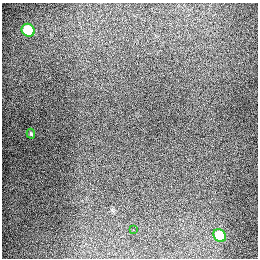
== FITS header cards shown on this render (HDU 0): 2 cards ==
NAXIS1  =                  256
NAXIS2  =                  256

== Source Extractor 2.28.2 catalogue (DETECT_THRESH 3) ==
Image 256 x 256 px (HDU 0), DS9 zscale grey, 1 PNG px = 1 image px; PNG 260 x 260 px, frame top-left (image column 1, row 256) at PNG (2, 3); each listed source drawn as its Kron ellipse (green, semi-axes under 4 px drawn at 4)
Background 1300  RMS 27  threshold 79.8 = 3 sigma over >= 5 px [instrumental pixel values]
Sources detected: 4; all 4 listed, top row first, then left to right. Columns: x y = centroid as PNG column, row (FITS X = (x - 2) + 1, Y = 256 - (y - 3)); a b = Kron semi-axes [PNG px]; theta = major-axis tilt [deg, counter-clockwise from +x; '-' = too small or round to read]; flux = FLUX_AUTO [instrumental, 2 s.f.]
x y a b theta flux
28 30 7 6 - 90000
31 134 5 3 - 2100
133 229 3 2 - 7000
220 236 7 6 - 64000